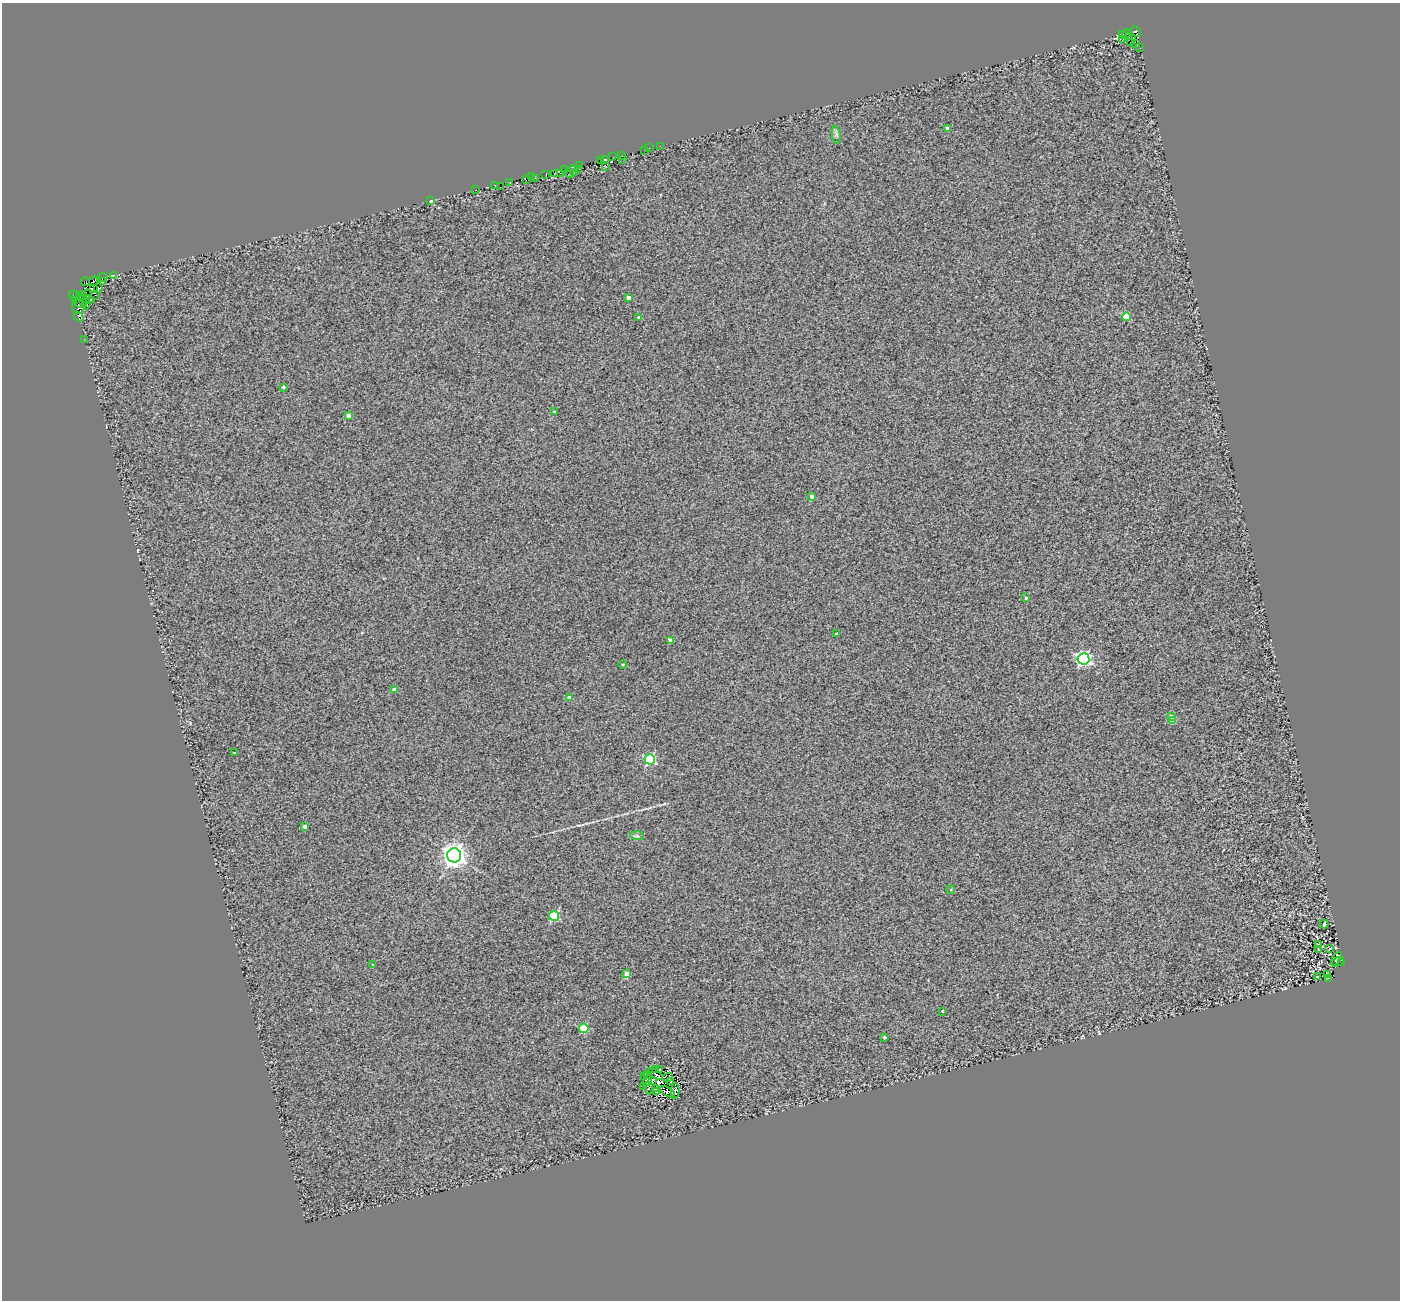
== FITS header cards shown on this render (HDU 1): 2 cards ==
NAXIS1  =                 1398
NAXIS2  =                 1298

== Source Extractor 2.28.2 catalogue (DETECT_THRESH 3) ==
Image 1398 x 1298 px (HDU 1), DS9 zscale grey, 1 PNG px = 1 image px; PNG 1402 x 1302 px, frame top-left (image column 1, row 1298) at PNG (2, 3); each listed source drawn as its Kron ellipse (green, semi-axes under 4 px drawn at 4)
Background 0.445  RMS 1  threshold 3.12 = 3 sigma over >= 5 px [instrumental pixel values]
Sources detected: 113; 7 with non-positive FLUX_AUTO (blend fragments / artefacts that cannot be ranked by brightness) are neither listed nor drawn; the other 106 listed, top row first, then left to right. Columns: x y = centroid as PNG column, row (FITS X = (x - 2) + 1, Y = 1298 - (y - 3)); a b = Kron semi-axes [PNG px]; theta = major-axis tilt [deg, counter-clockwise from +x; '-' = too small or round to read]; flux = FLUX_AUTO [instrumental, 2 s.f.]
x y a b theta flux
1136 31 5 4 - 1900
1126 33 4 3 - 940
1122 34 3 2 - 1500
1129 36 3 2 - 680
1123 39 2 2 - 74
1131 40 6 2 65 280
1135 43 4 2 - 61
1140 48 3 2 - 60
948 128 3 3 - 320
836 135 9 4 -81 170
660 146 2 2 - 130
649 148 2 2 - 140
644 150 2 2 - 47
622 155 3 3 - 560
613 157 3 2 - 80
622 159 2 2 - 740
600 160 2 2 - 66
604 160 3 2 - 70
579 165 3 2 - 1900
606 166 3 3 - 69
564 169 3 2 - 170
573 170 5 2 - 160
579 170 3 2 - 310
554 173 3 3 - 1400
560 173 2 2 - 260
569 173 5 3 - 270
546 175 3 2 - 2500
531 177 3 2 - 2400
535 178 2 2 - 1900
526 180 3 2 - 410
510 182 3 2 - 160
494 185 3 2 - 110
500 187 3 2 - 130
476 190 3 2 - 46
431 201 3 3 - 210
113 275 3 3 - 380
103 277 4 3 - 6100
93 281 4 2 - 1100
85 282 4 3 - 610
102 282 3 2 - 790
98 288 5 2 - 3200
93 289 3 3 - 3100
87 294 4 3 - 4800
73 295 4 3 - 3300
95 295 3 2 - 61
81 296 4 3 - 3200
628 298 4 3 - 280
86 299 9 3 -13 2300
75 300 4 3 - 10000
81 302 6 6 - 3500
86 304 5 3 - 2800
78 307 7 6 - 1100
79 317 5 3 - 660
638 317 3 2 - 79
1127 317 4 4 - 2000
84 339 2 2 - 77
283 387 3 3 - 120
555 411 3 3 - 90
348 415 4 3 - 410
811 496 4 3 - 250
1026 598 4 3 - 120
836 634 3 3 - 110
671 640 4 4 - 670
1083 659 6 5 - 17000
623 664 4 3 - 54
394 690 4 3 - 580
570 698 4 4 - 560
1171 716 4 4 - 290
1172 720 4 4 - 1100
234 753 3 3 - 84
650 759 5 5 - 6700
305 827 4 3 - 340
637 836 7 4 -2 140
454 855 7 7 - 60000
951 890 4 4 - 70
554 916 5 4 - 4400
1324 924 4 3 - 120
1318 945 4 3 - 58
1330 948 3 2 - 140
1318 949 3 2 - 44
1336 959 7 2 61 110
1338 962 6 3 30 94
1342 962 2 2 - 100
373 965 3 3 - 85
627 974 4 4 - 990
1328 974 4 2 - 100
1318 977 3 2 - 76
1328 978 3 3 - 43
942 1011 2 2 - 61
584 1028 5 4 - 3200
884 1037 3 3 - 110
656 1070 4 2 - 46
660 1070 3 2 - 83
648 1074 4 2 - 23
656 1074 8 2 -33 54
644 1076 3 2 - 76
668 1077 6 3 19 1.6
652 1080 4 3 - 46
647 1081 6 3 60 93
670 1081 3 2 - 110
644 1086 2 2 - 51
648 1088 6 4 -67 21
656 1088 4 2 - 84
675 1091 8 4 87 180
656 1092 3 2 - 62
668 1092 8 3 -33 160
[7 non-positive-flux detections neither listed nor drawn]